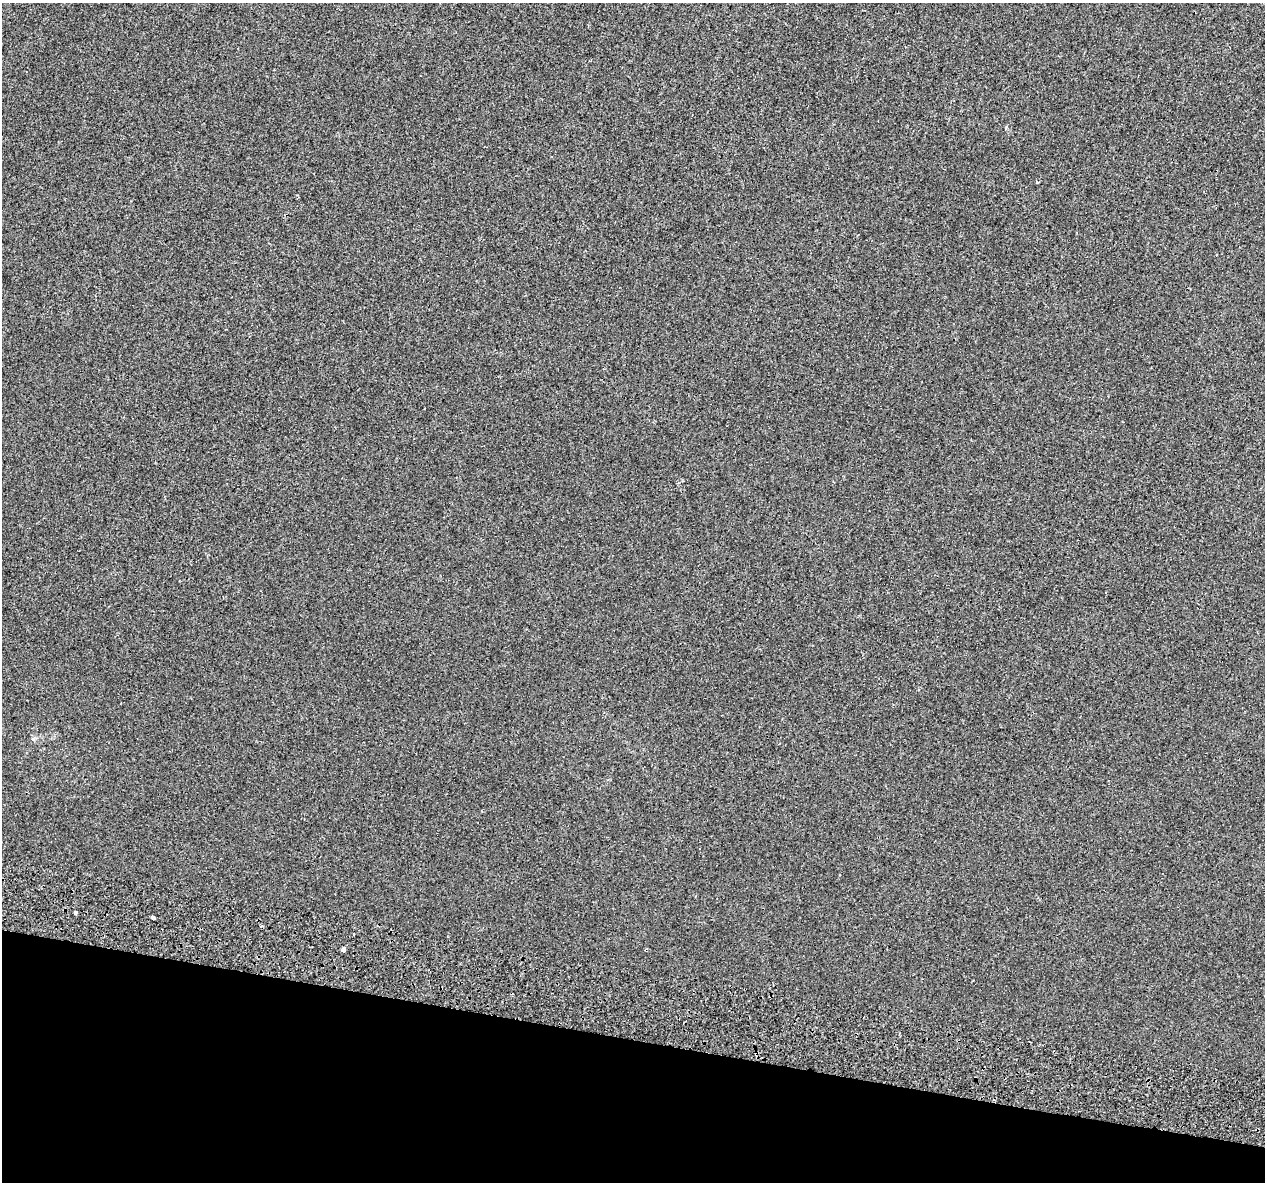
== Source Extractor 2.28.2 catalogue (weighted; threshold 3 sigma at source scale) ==
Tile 15 of 4 x 4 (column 3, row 4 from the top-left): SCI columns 2623-3885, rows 386-1565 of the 5235 x 5432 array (HDU 1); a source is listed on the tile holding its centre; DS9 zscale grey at full resolution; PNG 1267 x 1184 px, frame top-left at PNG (2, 3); no overlay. Shown black and unused: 12% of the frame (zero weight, under 2 of 3 exposures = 7% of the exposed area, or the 3 px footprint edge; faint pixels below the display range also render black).
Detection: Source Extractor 2.28.2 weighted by HDU 2 'WHT'; one run over the whole footprint, this tile lists its part. Background -3.38e-04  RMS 0.0045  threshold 0.0203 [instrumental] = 3 sigma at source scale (4.5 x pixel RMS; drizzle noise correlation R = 1.50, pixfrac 1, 0.0396/0.0396 arcsec/px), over >= 5 px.
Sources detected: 8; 3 cosmic-ray / hot-pixel residue — not listed; the other 5 listed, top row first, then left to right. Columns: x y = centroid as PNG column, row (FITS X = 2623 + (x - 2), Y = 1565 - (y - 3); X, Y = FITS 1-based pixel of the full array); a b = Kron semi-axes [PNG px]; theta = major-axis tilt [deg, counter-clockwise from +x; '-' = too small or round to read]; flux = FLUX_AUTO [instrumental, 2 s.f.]
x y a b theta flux
1037 181 3 3 - 1.5
33 739 6 6 - 0.84
75 913 4 4 - 3.4
153 917 3 3 - 6
343 950 4 3 - 30